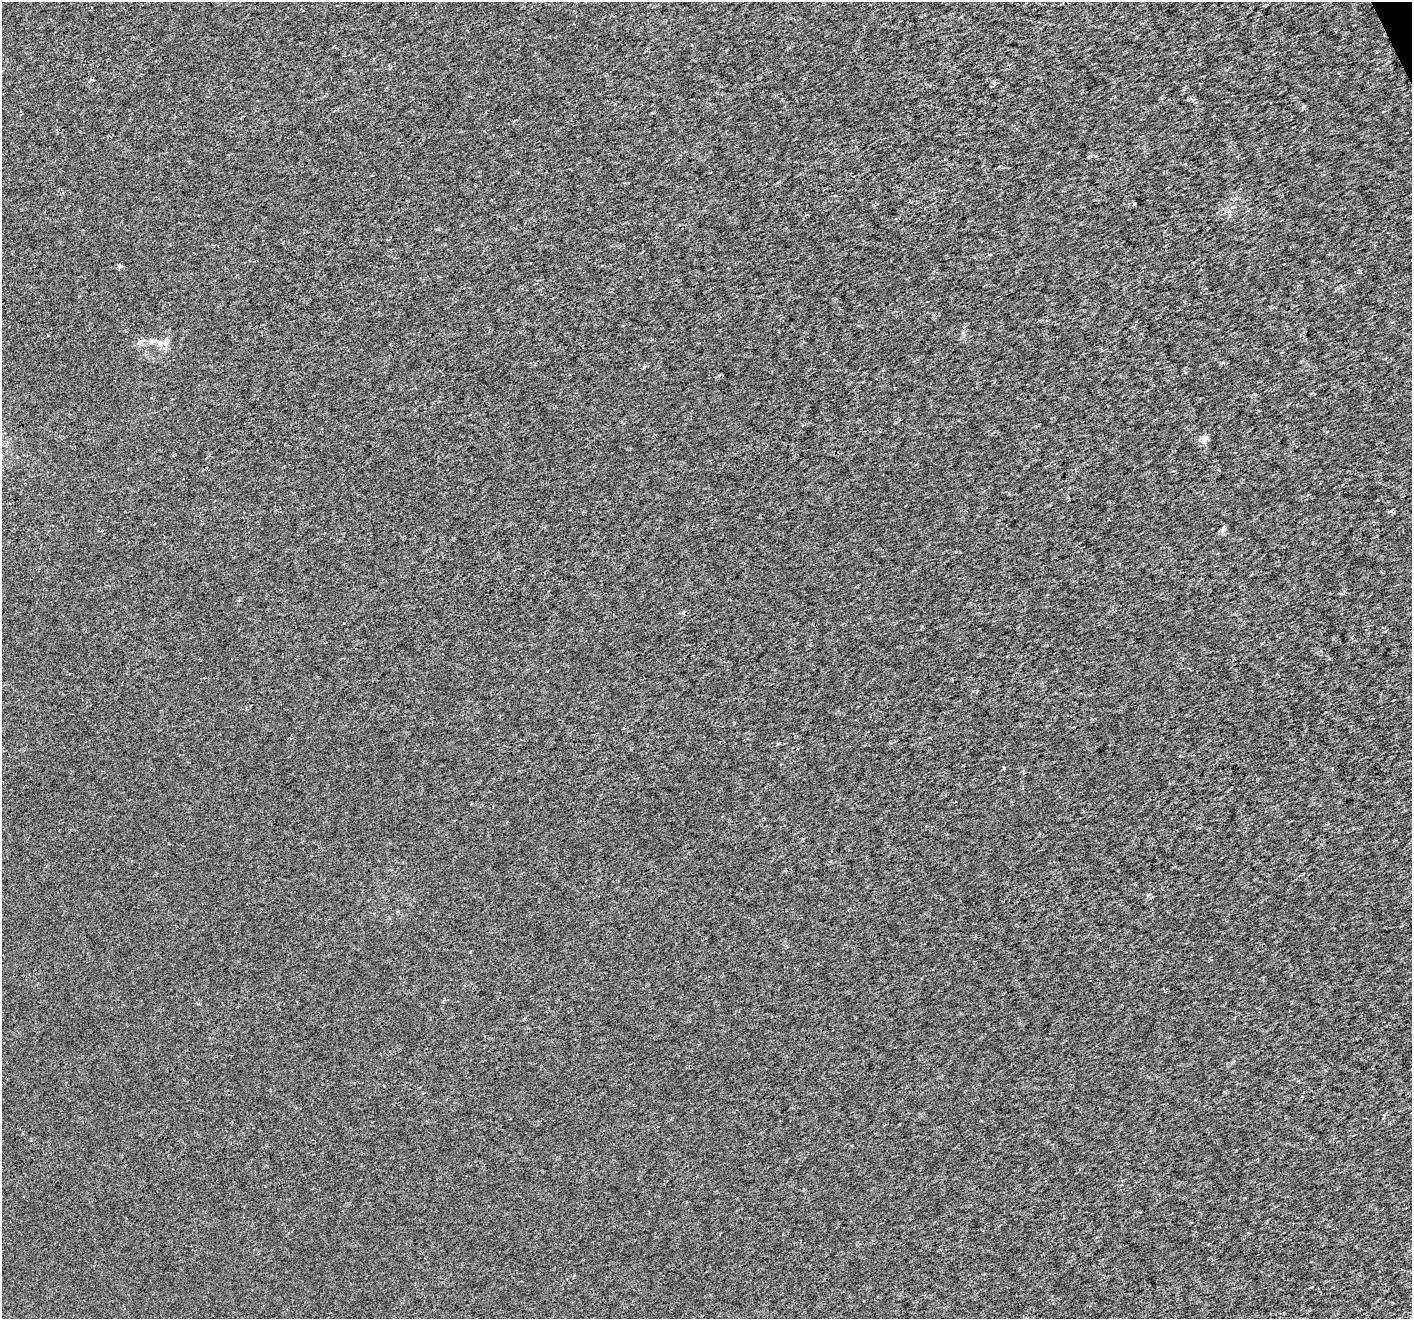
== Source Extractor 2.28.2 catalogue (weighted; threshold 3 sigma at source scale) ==
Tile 10 of 4 x 4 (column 2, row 3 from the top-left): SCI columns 1416-2825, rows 1466-2782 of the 5646 x 5506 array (HDU 1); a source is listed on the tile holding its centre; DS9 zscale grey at full resolution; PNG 1414 x 1321 px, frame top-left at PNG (2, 2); no overlay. Shown black and unused: <1% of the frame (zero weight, under 3 of 4 exposures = <1% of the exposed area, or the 3 px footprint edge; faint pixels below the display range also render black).
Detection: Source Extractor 2.28.2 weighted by HDU 2 'WHT'; one run over the whole footprint, this tile lists its part. Background 2.14e-04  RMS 0.0019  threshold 0.00846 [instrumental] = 3 sigma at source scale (4.5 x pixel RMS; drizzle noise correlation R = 1.50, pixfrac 1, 0.0396/0.0396 arcsec/px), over >= 5 px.
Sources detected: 7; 1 cosmic-ray / hot-pixel residue — not listed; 1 inside a brighter listed object's ellipse — not listed separately; the other 5 listed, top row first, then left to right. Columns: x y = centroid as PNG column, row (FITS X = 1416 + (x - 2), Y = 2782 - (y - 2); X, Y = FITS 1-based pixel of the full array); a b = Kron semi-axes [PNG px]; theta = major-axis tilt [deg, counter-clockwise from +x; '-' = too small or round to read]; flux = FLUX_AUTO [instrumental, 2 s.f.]
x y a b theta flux
120 266 6 5 - 0.35
153 341 11 6 4 0.9
166 342 13 7 72 1
1205 438 10 8 14 1
1223 530 7 6 - 0.55